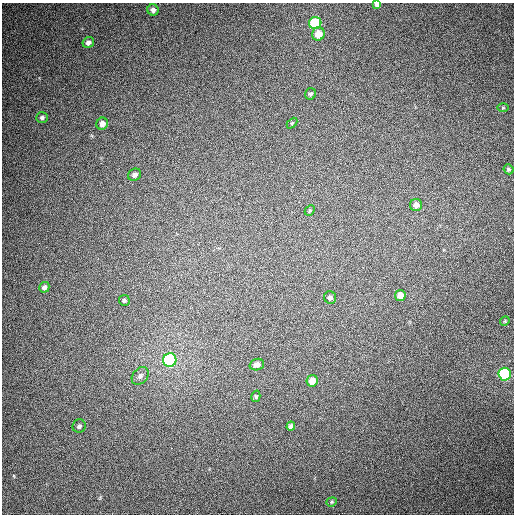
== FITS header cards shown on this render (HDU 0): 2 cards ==
NAXIS1  =                  512
NAXIS2  =                  512

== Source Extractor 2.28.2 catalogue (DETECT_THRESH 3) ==
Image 512 x 512 px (HDU 0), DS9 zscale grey, 1 PNG px = 1 image px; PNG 516 x 516 px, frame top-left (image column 1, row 512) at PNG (2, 3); each listed source drawn as its Kron ellipse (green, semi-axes under 4 px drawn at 4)
Background 397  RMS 10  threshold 30.4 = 3 sigma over >= 5 px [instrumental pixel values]
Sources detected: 28; all 28 listed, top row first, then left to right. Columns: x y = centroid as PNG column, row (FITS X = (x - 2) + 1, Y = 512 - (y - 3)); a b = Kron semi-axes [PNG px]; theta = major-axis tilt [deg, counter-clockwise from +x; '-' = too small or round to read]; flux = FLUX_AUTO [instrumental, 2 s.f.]
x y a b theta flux
377 4 4 4 - 2200
153 10 6 5 - 2500
315 23 6 6 - 44000
318 34 6 6 - 8300
88 43 6 5 - 2600
310 94 6 5 - 1500
503 108 6 4 0 690
42 117 6 5 - 1600
292 123 6 4 45 830
102 124 6 5 - 4300
508 169 5 4 - 1100
135 175 7 5 32 2400
416 205 6 6 - 3700
310 210 6 4 45 870
44 287 5 5 - 1900
400 295 5 5 - 6700
330 297 6 6 - 1700
124 300 5 5 - 1200
505 321 5 4 - 650
170 360 7 6 - 120000
257 365 7 5 19 2600
505 374 6 6 - 92000
140 376 10 7 49 2700
312 381 6 5 - 7200
256 396 6 4 75 920
79 426 7 6 - 1700
291 426 5 4 - 1900
332 502 5 4 - 900
At the frame edge (FLAGS 8, measured only in part): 1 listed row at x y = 377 4